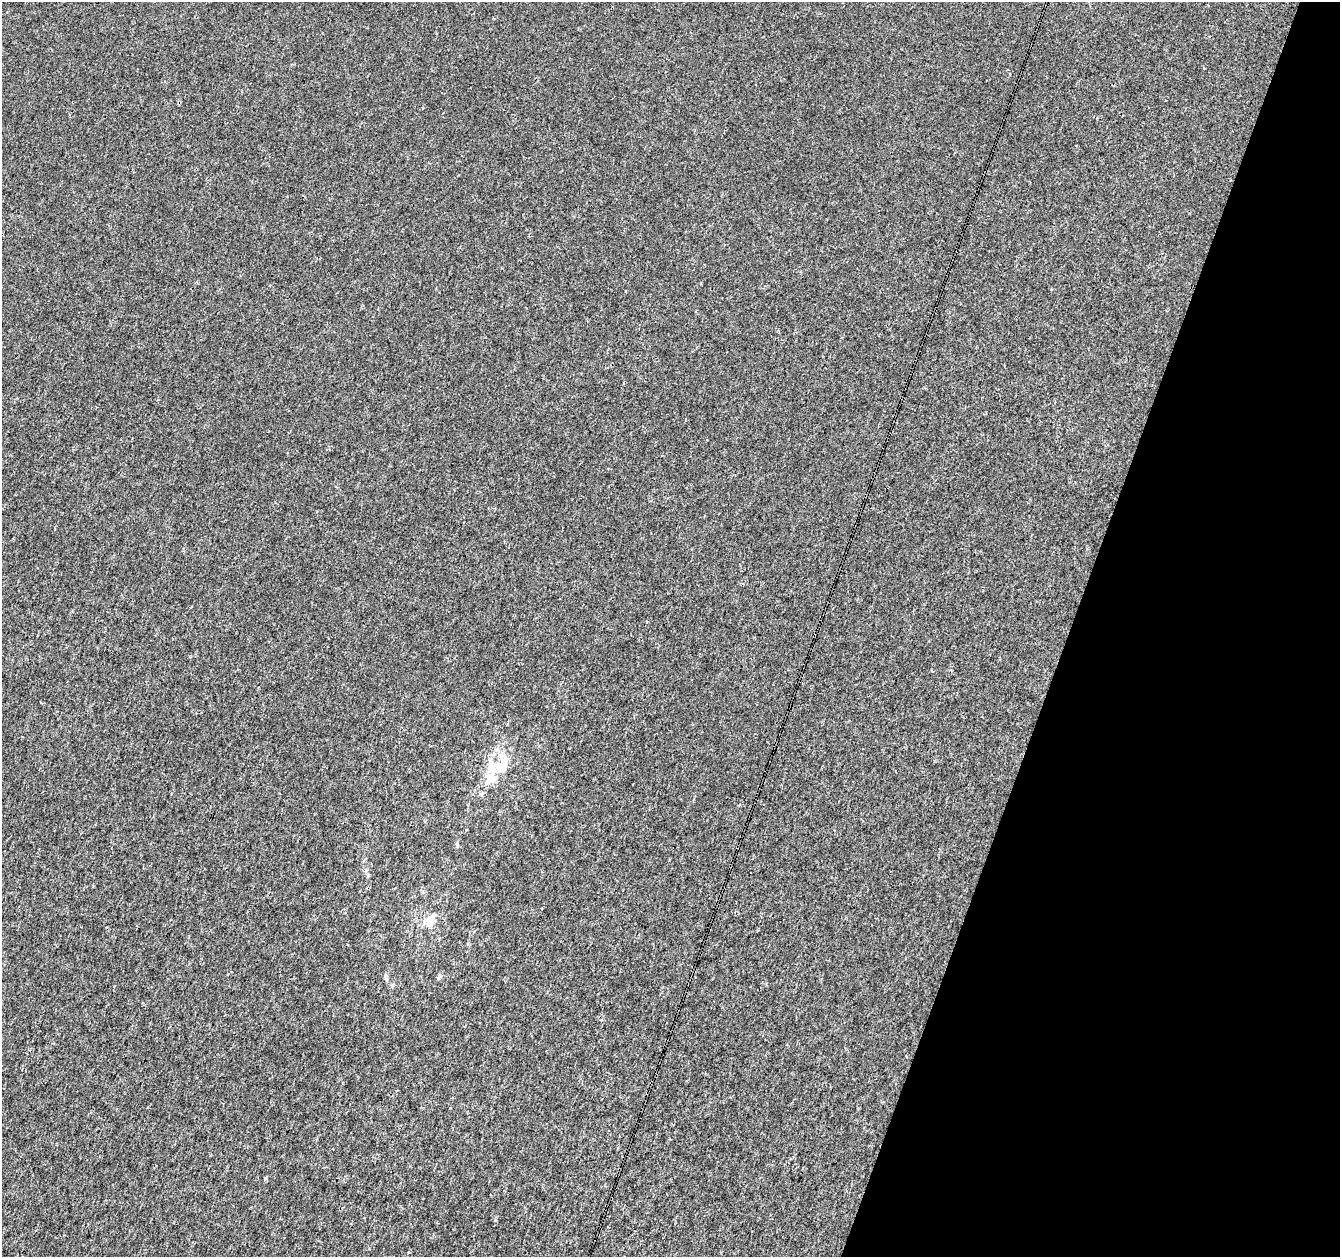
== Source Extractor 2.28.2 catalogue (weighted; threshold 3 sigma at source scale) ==
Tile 8 of 4 x 4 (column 4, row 2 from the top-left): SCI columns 4020-5357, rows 2790-4044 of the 5357 x 5516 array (HDU 1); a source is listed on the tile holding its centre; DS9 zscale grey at full resolution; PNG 1342 x 1259 px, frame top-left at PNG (2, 2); no overlay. Shown black and unused: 20% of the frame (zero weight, under 3 of 4 exposures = <1% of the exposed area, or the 3 px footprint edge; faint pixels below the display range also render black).
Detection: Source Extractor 2.28.2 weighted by HDU 2 'WHT'; one run over the whole footprint, this tile lists its part. Background -7.03e-06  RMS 0.0017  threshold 0.00753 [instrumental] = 3 sigma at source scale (4.5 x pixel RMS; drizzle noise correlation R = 1.50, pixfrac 1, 0.0396/0.0396 arcsec/px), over >= 5 px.
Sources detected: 4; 1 cosmic-ray / hot-pixel residue — not listed; the other 3 listed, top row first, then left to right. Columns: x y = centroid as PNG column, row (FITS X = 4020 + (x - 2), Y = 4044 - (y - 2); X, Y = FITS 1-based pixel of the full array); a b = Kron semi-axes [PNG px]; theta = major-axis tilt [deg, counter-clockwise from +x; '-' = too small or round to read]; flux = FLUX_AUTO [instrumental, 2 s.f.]
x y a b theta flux
502 767 17 12 38 3.4
430 921 13 10 74 2
265 1179 3 3 - 0.56